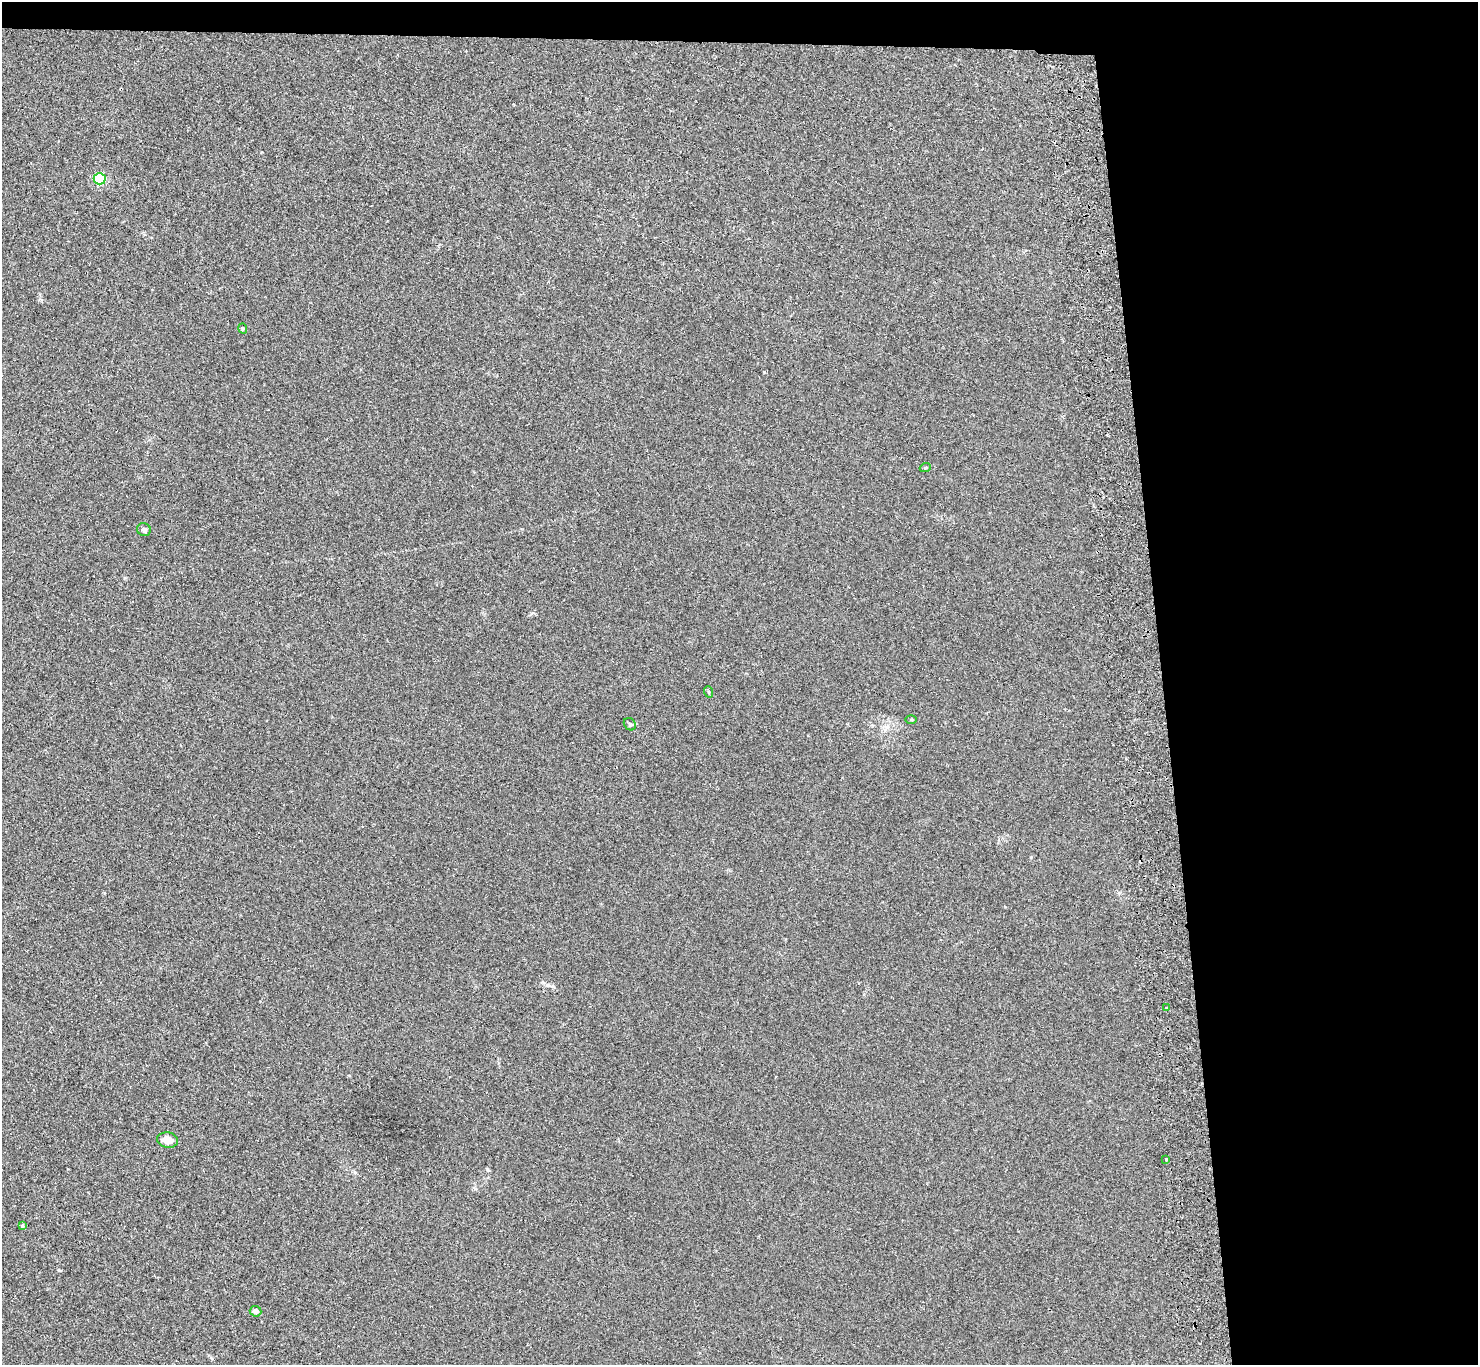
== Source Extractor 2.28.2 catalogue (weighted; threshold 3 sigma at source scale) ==
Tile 3 of 3 x 3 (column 3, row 1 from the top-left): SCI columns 3009-4484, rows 2863-4225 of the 4541 x 4420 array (HDU 1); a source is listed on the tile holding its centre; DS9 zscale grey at full resolution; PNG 1480 x 1367 px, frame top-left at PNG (2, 2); each listed source drawn as its Kron ellipse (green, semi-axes under 4 px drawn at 4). Shown black and unused: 23% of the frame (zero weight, under 2 of 3 exposures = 3% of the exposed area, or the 3 px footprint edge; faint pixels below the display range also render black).
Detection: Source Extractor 2.28.2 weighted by HDU 2 'WHT'; one run over the whole footprint, this tile lists its part. Background 0.0274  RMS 0.0066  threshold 0.0298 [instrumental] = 3 sigma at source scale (4.5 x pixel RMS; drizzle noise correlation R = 1.50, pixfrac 1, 0.05/0.05 arcsec/px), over >= 5 px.
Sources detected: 12; all 12 listed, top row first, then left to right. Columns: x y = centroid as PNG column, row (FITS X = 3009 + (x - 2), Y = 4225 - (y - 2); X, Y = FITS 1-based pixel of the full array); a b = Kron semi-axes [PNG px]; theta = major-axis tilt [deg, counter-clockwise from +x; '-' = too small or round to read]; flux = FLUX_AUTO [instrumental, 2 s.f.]
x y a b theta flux
100 179 6 5 - 64
243 328 5 4 - 0.75
925 468 5 3 - 0.69
144 530 7 6 - 2.1
709 692 6 3 -71 0.74
911 720 6 4 0 0.73
630 724 7 5 -47 1.1
1166 1008 4 3 - 0.72
168 1140 10 7 -12 6.6
1166 1160 3 2 - 1.2
22 1226 4 3 - 2.6
255 1311 6 5 - 2.8
Unlisted compact peaks at least as high as the median listed source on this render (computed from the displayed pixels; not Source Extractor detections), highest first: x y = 487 1169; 764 372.